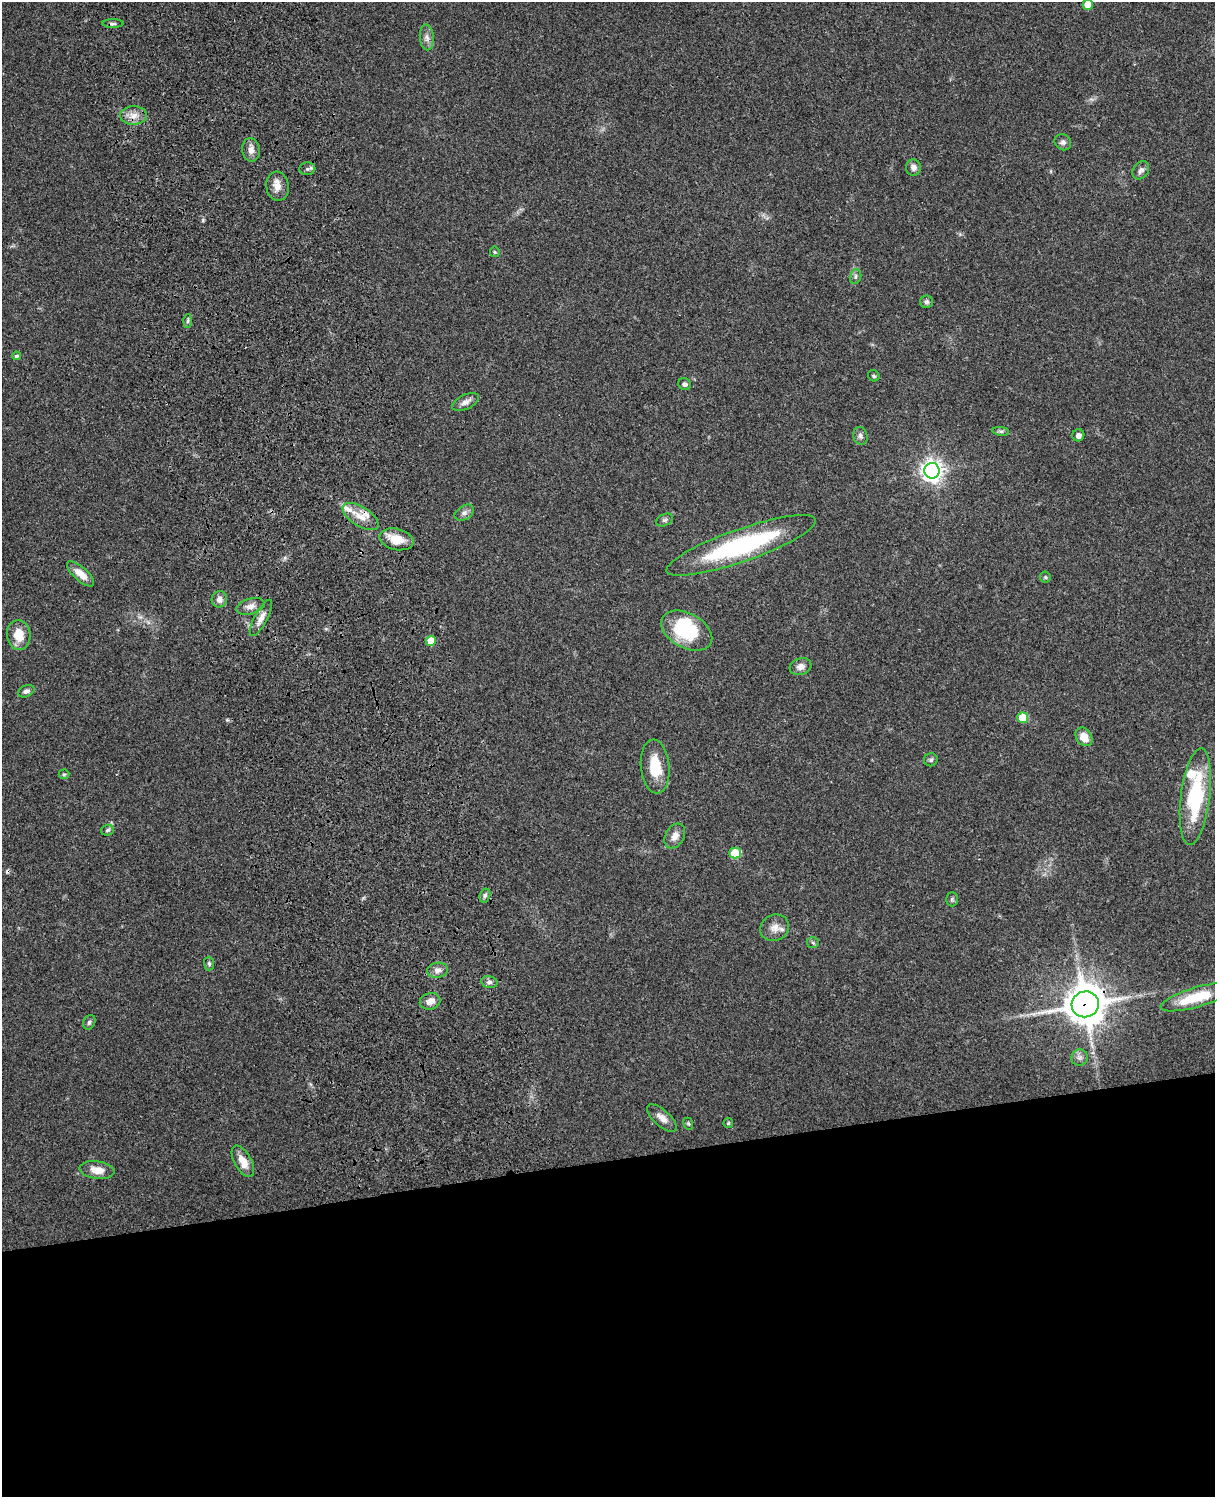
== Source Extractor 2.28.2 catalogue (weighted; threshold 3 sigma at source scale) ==
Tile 11 of 4 x 3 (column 3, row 3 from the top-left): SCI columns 2543-3755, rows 165-1659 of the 5088 x 4928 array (HDU 1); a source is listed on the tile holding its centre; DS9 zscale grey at full resolution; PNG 1217 x 1499 px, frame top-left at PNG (2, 2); each listed source drawn as its Kron ellipse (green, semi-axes under 4 px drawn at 4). Shown black and unused: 23% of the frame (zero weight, under 3 of 4 exposures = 6% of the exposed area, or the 3 px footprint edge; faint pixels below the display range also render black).
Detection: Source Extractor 2.28.2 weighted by HDU 2 'WHT'; one run over the whole footprint, this tile lists its part. Background 0.0884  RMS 0.0061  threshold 0.0275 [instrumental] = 3 sigma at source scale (4.5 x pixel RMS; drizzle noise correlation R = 1.50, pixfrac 1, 0.05/0.05 arcsec/px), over >= 5 px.
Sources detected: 68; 1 inside a brighter object's white glare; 1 cosmic-ray / hot-pixel residue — neither listed nor drawn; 3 inside a brighter listed object's ellipse — not listed separately; the other 63 listed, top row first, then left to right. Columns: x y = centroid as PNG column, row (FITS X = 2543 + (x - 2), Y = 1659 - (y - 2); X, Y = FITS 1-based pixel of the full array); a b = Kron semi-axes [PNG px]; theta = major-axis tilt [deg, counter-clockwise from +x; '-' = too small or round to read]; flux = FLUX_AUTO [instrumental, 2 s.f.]
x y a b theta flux
1088 5 5 5 - 11
113 24 10 4 0 1.4
427 37 13 7 -85 3.2
133 115 13 9 1 5.5
1063 142 8 7 - 2
251 150 12 8 -84 3.8
913 168 8 7 - 2.8
307 169 8 6 4 1.6
1141 170 10 7 54 2.4
277 186 14 11 -81 5.6
495 252 5 5 - 0.77
856 276 7 5 75 1.5
926 302 6 6 - 1.2
187 321 7 4 88 1
16 356 4 4 - 1.2
874 376 6 5 - 1.1
685 384 6 6 - 1.8
466 402 14 7 26 3.5
1001 431 8 4 -7 1.2
1078 435 6 6 - 2.6
860 436 9 7 -75 1.9
932 471 7 7 - 410
464 513 10 7 32 2.5
360 517 20 9 -32 7.6
664 520 9 5 26 1.4
396 539 17 10 -14 11
741 545 79 16 19 83
81 574 17 7 -42 7.6
1045 577 6 5 - 0.95
219 599 8 7 - 3.4
251 606 14 8 16 4
261 618 20 6 62 4.7
687 631 27 17 -28 39
19 635 15 11 -85 11
431 641 5 5 - 11
801 667 11 8 18 3.6
26 691 8 5 25 1.8
1023 718 5 5 - 18
1084 737 10 7 -56 7.9
931 760 7 6 - 1.4
655 766 27 14 -85 17
64 774 5 5 - 0.79
1195 797 49 14 83 49
107 830 6 5 - 1.2
675 836 13 9 60 4.7
735 853 6 5 - 23
485 895 7 5 73 1.4
952 899 7 6 - 1.2
775 928 15 13 27 5.5
813 943 6 5 - 1
209 964 7 5 -87 1.2
437 970 10 7 8 3.2
489 982 8 6 -13 1.7
1197 997 37 10 16 23
430 1001 10 8 15 4.2
1085 1004 14 13 - 1600
89 1022 8 5 63 1.5
1079 1058 8 8 - 2.3
662 1118 18 8 -42 4.5
728 1123 5 5 - 0.71
688 1124 6 4 -68 0.9
243 1161 17 8 -60 7.5
97 1170 17 8 -8 7.5
Overlapping masked pixels (flux is a lower limit): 2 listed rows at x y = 360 517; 1085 1004
Isophote crosses this tile's border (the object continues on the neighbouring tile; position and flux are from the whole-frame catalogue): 1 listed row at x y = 1088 5